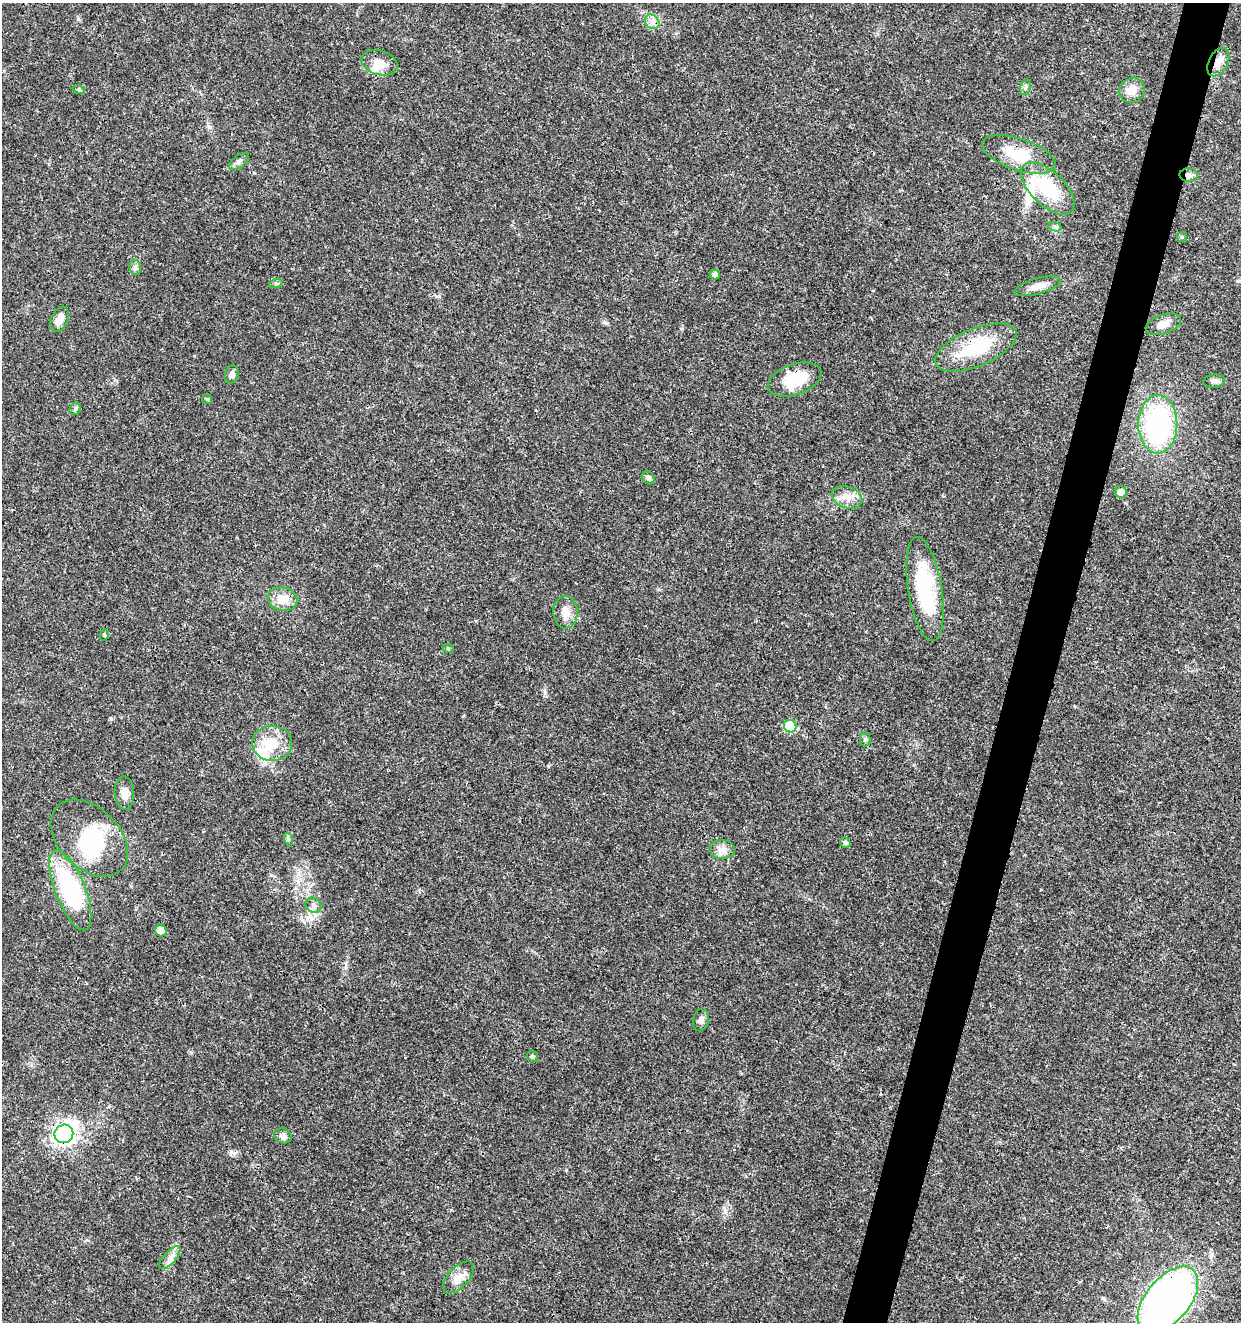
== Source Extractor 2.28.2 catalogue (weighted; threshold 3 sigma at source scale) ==
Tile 10 of 4 x 4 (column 2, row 3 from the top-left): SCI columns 1524-2762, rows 1325-2644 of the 5462 x 5297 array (HDU 1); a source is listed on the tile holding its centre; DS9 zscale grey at full resolution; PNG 1243 x 1324 px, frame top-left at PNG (2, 3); each listed source drawn as its Kron ellipse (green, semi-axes under 4 px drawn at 4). Shown black and unused: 4% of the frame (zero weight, under 3 of 4 exposures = <1% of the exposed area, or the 3 px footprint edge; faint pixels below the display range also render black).
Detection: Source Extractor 2.28.2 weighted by HDU 2 'WHT'; one run over the whole footprint, this tile lists its part. Background 0.0181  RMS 0.002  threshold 0.00906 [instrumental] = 3 sigma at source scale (4.5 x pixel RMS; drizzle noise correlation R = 1.50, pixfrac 1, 0.0396/0.0396 arcsec/px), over >= 5 px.
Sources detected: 56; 2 inside a brighter object's white glare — neither listed nor drawn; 3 inside a brighter listed object's ellipse — not listed separately; the other 51 listed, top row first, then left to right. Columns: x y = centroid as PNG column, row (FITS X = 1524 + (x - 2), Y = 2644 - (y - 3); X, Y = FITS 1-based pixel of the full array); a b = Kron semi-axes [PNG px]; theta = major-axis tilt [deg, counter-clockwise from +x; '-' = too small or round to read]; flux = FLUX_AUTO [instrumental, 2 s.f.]
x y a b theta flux
652 22 8 6 -44 0.85
1218 62 15 9 61 1.9
379 63 18 12 -17 2.7
1025 87 8 5 70 0.46
79 90 6 4 -20 0.29
1132 90 13 12 - 2.5
1019 154 38 16 -18 7.4
239 162 12 6 38 0.7
1188 175 9 6 -1 0.77
1048 189 33 17 -44 11
1055 227 7 4 -18 0.49
1182 237 5 5 - 0.26
135 267 8 5 -80 0.51
715 274 5 5 - 0.72
276 283 7 4 19 0.37
1037 286 24 7 16 2
60 319 13 8 66 1.7
1163 324 18 9 20 1.9
976 347 43 18 23 12
232 375 9 6 71 0.79
795 380 28 15 19 7.3
1214 381 11 6 7 0.68
207 399 5 5 - 0.27
75 409 6 5 - 0.37
1158 424 29 19 90 33
648 478 7 5 -47 0.52
1121 492 6 5 - 1.8
847 497 16 11 -18 2.1
925 589 53 17 -81 18
282 599 15 11 -12 3
565 612 16 12 -88 2.2
104 635 6 3 74 0.22
448 648 6 3 -20 0.23
790 726 6 6 - 9.6
865 739 7 5 90 0.41
272 743 20 17 -1 5.7
124 793 16 10 -87 1.9
89 838 45 30 -45 17
288 839 7 4 -72 0.39
845 843 5 5 - 0.47
722 849 13 9 -4 1.5
70 890 42 15 -69 26
313 905 8 7 - 0.86
161 930 6 5 - 2.1
701 1020 11 7 76 0.8
532 1056 5 5 - 0.48
64 1134 9 9 - 130
283 1136 9 7 -23 0.9
170 1258 14 6 48 1.2
458 1278 20 10 46 2.2
1168 1300 39 22 50 110
Overlapping masked pixels (flux is a lower limit): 6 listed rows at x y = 1218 62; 1188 175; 976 347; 313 905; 64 1134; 1168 1300
Isophote crosses this tile's border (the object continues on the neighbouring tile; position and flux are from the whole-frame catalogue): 1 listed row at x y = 1168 1300
Unlisted compact peaks at least as high as the median listed source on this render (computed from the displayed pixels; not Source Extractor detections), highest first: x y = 548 766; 231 1152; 254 173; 606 323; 78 19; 111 719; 682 328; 566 1170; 725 1211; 545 692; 209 127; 476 621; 1041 889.